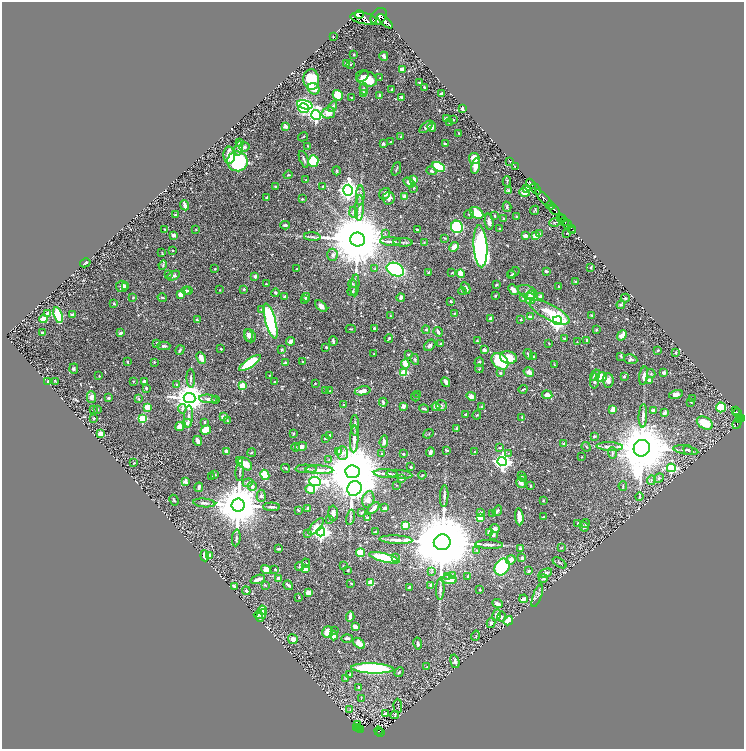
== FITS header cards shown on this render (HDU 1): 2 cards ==
NAXIS1  =                 1484
NAXIS2  =                 1494

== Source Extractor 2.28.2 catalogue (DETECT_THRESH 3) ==
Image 1484 x 1494 px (HDU 1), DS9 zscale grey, zoomed out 1/2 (1 PNG px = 2 x 2 image px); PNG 746 x 751 px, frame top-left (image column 1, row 1494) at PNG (2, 2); each listed source drawn as its Kron ellipse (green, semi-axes under 4 px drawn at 4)
Background 0.695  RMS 0.011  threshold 0.0325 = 3 sigma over >= 5 px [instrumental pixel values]
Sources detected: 684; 36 cannot appear on this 1/2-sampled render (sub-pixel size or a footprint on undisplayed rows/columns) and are neither listed nor drawn; of the other 648, the 500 brightest by FLUX_AUTO listed and drawn (148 fainter detections omitted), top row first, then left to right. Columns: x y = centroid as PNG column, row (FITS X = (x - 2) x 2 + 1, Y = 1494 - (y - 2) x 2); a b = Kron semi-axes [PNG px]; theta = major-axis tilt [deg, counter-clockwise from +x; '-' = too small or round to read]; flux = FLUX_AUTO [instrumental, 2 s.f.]
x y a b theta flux
359 14 4 2 - 13000
379 16 9 7 52 2700
364 18 13 5 -10 1800
385 21 9 4 -42 1500
333 37 2 2 - 1.7
354 54 2 2 - 1.5
384 56 4 2 - 6.5
347 64 3 2 - 9.5
350 65 3 3 - 2.2
402 69 4 2 - 7.9
363 77 7 3 39 9.4
380 78 3 3 - 1.7
311 79 10 8 -86 75
367 79 11 7 -25 46
420 83 3 2 - 1.9
425 87 3 2 - 2.7
314 89 6 5 - 18
364 89 6 3 -87 3.3
392 89 3 2 - 3.1
364 93 4 3 - 20
441 93 3 2 - 3.1
338 95 5 4 - 37
380 95 3 2 - 5.7
352 97 2 2 - 2.8
402 97 3 3 - 5.9
305 105 8 4 -16 360
333 107 6 3 57 5.6
304 108 5 4 - 140
462 109 3 2 - 4.2
328 113 7 5 13 21
316 115 5 4 - 560
446 119 3 2 - 6.8
453 119 2 2 - 2.4
450 123 3 2 - 3.9
286 126 3 3 - 10
426 127 8 4 41 4.8
432 127 5 4 - 8.5
459 133 2 2 - 1.4
303 137 5 2 - 1.5
401 137 3 2 - 2.2
391 141 4 2 - 1.4
240 143 4 3 - 11
383 144 3 2 - 6.1
445 144 4 2 - 4.4
308 146 2 2 - 2
244 147 5 4 - 4.2
238 148 7 4 77 9.4
229 155 8 5 -88 32
304 159 8 2 -70 4.3
474 159 6 5 - 34
237 161 10 10 - 270
313 161 6 5 - 100
510 162 4 3 - 1.4
476 166 8 4 77 17
516 166 2 1 - 10
439 167 7 4 -28 100
396 169 7 2 68 2.6
337 171 4 3 - 2.4
432 171 5 4 - 4
288 175 4 3 - 1.8
306 180 3 3 - 1.7
414 180 3 3 - 27
507 181 5 2 - 1.7
409 183 6 4 -35 8.3
531 184 5 2 - 630
323 186 2 2 - 2.5
275 187 2 2 - 2.1
414 188 4 3 - 1.9
527 189 4 3 - 11
536 189 6 2 -46 540
348 190 5 4 - 1100
509 191 4 3 - 4.3
524 192 5 3 - 21
385 194 6 5 - 9.4
360 195 10 4 88 6.2
267 197 4 3 - 3
405 197 4 3 - 14
389 198 6 5 - 8.9
544 198 11 2 -47 530
302 199 4 3 - 3.1
185 205 5 3 - 9.5
550 205 4 1 - 220
507 207 5 3 - 3.7
360 208 13 3 87 10
535 210 5 2 - 1.5
554 210 6 2 -41 710
354 212 6 4 -86 4
476 213 7 5 -34 55
469 214 5 3 - 2.6
176 215 3 2 - 4.1
495 216 3 2 - 1.4
516 216 4 2 - 1.4
561 217 3 2 - 350
504 219 3 2 - 2.9
563 219 2 1 - 180
565 221 2 1 - 62
489 222 8 3 -82 11
555 222 5 2 - 2.2
285 225 5 3 - 4.2
568 225 4 1 - 61
457 227 6 6 - 200
500 228 2 2 - 3.3
571 228 2 1 - 35
165 229 2 2 - 1.5
417 229 2 2 - 2.9
196 230 3 3 - 1.7
573 230 2 1 - 12
540 233 4 3 - 1.6
567 233 2 2 - 1.7
385 234 3 3 - 1.5
173 235 4 3 - 7.1
535 235 3 2 - 37
525 236 4 3 - 11
312 237 8 3 -3 4.1
445 238 3 3 - 1.6
358 239 7 7 - 25000
391 241 10 3 -4 8.2
403 242 10 2 -1 3.7
424 242 4 2 - 1.5
480 246 21 7 -86 530
454 247 5 4 - 12
173 250 3 2 - 1.7
162 252 4 2 - 1.6
332 255 6 5 - 5.4
85 263 5 2 - 2.8
163 265 4 3 - 2.2
591 267 3 2 - 1.9
215 269 3 2 - 1.5
296 269 4 2 - 1.4
375 269 4 3 - 1.7
395 270 9 6 -24 230
546 271 3 2 - 7
428 272 3 2 - 1.8
514 272 6 2 35 2.1
452 273 3 2 - 1.6
169 274 4 2 - 1.5
461 274 4 3 - 25
511 275 4 2 - 1.5
173 276 7 3 25 5.1
255 276 4 3 - 4.5
575 282 3 3 - 2.2
266 284 3 2 - 2.1
352 284 4 3 - 2.2
355 285 11 3 85 4.9
496 285 3 2 - 2.4
122 286 6 5 - 7.5
125 287 4 3 - 2.4
559 287 2 2 - 2.6
466 288 6 3 -63 6.1
244 289 2 2 - 3.2
188 290 3 2 - 2
220 290 3 2 - 1.4
513 290 6 3 -50 10
186 291 4 3 - 6
352 291 5 3 - 3.5
462 291 4 3 - 3.2
527 292 10 6 -23 12
275 293 4 3 - 2.7
180 294 4 3 - 17
531 295 4 3 - 5.5
495 296 3 3 - 1.9
162 297 5 3 - 2.4
285 297 3 2 - 7.4
306 297 4 3 - 7.3
401 297 4 3 - 7.7
540 297 3 3 - 7.8
133 298 3 3 - 1.9
523 298 4 4 - 3.6
530 298 5 5 - 34
625 298 4 4 - 3.1
305 300 3 2 - 1.7
451 301 3 2 - 4.3
114 303 2 2 - 7.3
621 305 4 4 - 3.2
321 306 7 4 -41 9.7
262 309 3 3 - 2.4
550 312 22 7 -27 59
48 313 4 3 - 7.8
455 313 3 2 - 1.3
58 315 8 4 -74 130
72 315 3 3 - 5.6
591 315 3 3 - 1.6
390 316 3 2 - 2
531 317 3 3 - 14
490 318 3 2 - 4.3
43 319 4 4 - 17
197 320 4 2 - 3
521 320 2 2 - 4.3
271 321 18 5 -74 240
557 321 4 4 - 1000
351 329 5 2 - 1.6
374 329 4 3 - 3.2
426 330 4 3 - 3.8
597 330 4 3 - 1.8
438 332 5 3 - 5.5
43 333 3 3 - 5.6
120 333 3 3 - 5.7
248 335 6 3 -82 7.2
622 335 5 3 - 18
250 336 7 5 -69 9.8
389 338 4 2 - 2.5
565 339 3 2 - 3.8
587 340 3 2 - 6.8
290 341 4 3 - 11
333 341 4 3 - 5
477 341 2 2 - 2.2
577 342 2 2 - 1.3
157 343 2 2 - 5.7
441 343 3 2 - 1.7
549 343 3 2 - 1.4
430 345 6 4 45 4.5
164 346 6 4 1 4.4
326 347 2 2 - 4.2
221 349 3 2 - 2.5
282 349 3 2 - 2.8
180 350 5 2 - 2.3
484 350 3 3 - 6
658 351 3 2 - 3.1
675 353 2 2 - 1.7
374 354 2 2 - 2.1
528 354 5 3 - 4.1
408 355 3 2 - 2.6
534 356 3 2 - 2.5
621 356 4 2 - 2.3
201 358 6 3 -64 16
508 358 8 6 -13 34
415 359 5 4 - 3.2
631 359 7 5 -9 4.3
500 361 9 7 -43 100
127 362 3 2 - 2.6
154 362 3 2 - 1.6
303 362 3 3 - 2.5
479 362 5 3 - 5.2
250 363 12 4 35 110
286 363 4 3 - 6.4
405 364 4 3 - 24
554 365 3 2 - 1.4
74 369 5 4 - 4.8
479 369 4 2 - 1.7
529 372 5 4 - 13
404 373 3 3 - 98
500 373 2 2 - 6.4
663 373 3 3 - 5.3
651 374 4 3 - 2.2
269 375 2 2 - 1.3
595 375 6 4 59 5.9
99 376 3 2 - 1.5
624 376 3 2 - 2.5
644 376 9 3 81 10
601 377 6 4 13 67
191 378 9 3 -88 4.7
608 380 7 5 -88 10
649 380 3 3 - 9.8
55 381 4 3 - 1.8
133 381 3 3 - 1.3
144 381 2 2 - 7.9
274 381 2 2 - 1.7
594 381 7 3 88 7.3
48 382 3 2 - 3.3
446 382 5 3 - 7
315 383 2 2 - 1.9
177 385 4 3 - 3
242 386 3 3 - 59
146 388 3 2 - 2.9
523 389 4 2 - 2.2
326 391 3 2 - 3.8
330 391 3 2 - 1.7
363 391 8 4 12 12
676 394 7 3 15 10
418 395 3 2 - 1.5
547 395 5 3 - 13
471 396 5 4 - 9.4
91 397 6 4 -89 10
415 397 4 3 - 1.7
108 398 3 3 - 2.9
190 398 6 5 - 4000
139 399 4 3 - 2
208 399 9 3 -5 5
692 399 3 3 - 1.8
215 400 3 2 - 3.1
383 402 4 3 - 4.1
691 402 4 2 - 1.3
344 405 2 2 - 2.5
441 405 5 5 - 4.3
481 406 3 2 - 1.8
147 407 4 3 - 27
403 407 3 2 - 19
436 407 4 3 - 13
721 407 5 5 - 65
98 409 3 2 - 1.7
182 409 4 3 - 3.5
424 409 5 2 - 2.7
93 410 2 2 - 1.4
613 410 4 3 - 15
653 411 3 2 - 12
736 411 2 2 - 62
737 412 2 1 - 30
665 413 3 2 - 13
466 415 3 2 - 1.3
477 415 4 3 - 1.8
643 416 12 3 87 7.3
188 417 11 3 87 6.4
223 417 2 2 - 27
522 417 2 2 - 3
94 418 2 2 - 3.7
143 418 3 3 - 120
742 419 4 2 - 300
227 420 4 3 - 1.8
739 420 3 1 - 49
204 422 3 2 - 1.8
187 423 4 4 - 7.2
705 423 8 6 -28 47
737 423 6 3 71 150
355 425 10 3 -89 4.4
180 427 4 3 - 18
456 428 2 2 - 2
206 430 5 4 - 50
294 433 3 2 - 1.8
100 434 4 3 - 10
428 434 5 2 - 1.4
330 435 4 2 - 1.7
594 436 4 3 - 2.9
325 438 2 2 - 5.1
354 439 13 3 88 9.6
197 441 5 3 - 8.5
384 441 6 3 84 6.6
564 444 3 3 - 3.9
610 446 13 3 -3 9.5
295 447 4 3 - 2.3
301 447 6 3 18 10
586 447 5 2 - 1.5
500 448 3 2 - 2.3
642 448 8 8 - 20000
447 450 3 2 - 2.1
686 450 13 3 -9 4.7
688 450 5 3 - 2.2
226 451 2 2 - 15
338 451 3 3 - 6.8
430 452 5 3 - 8
474 452 2 2 - 2.3
251 453 4 3 - 2
342 453 7 5 -89 8.5
382 453 3 2 - 1.6
508 453 3 3 - 2.1
612 453 6 3 -87 3.1
403 454 3 3 - 2.8
582 457 2 2 - 1.4
329 459 3 2 - 1.4
239 460 3 3 - 1.6
502 461 4 4 - 800
134 463 3 2 - 1.9
245 464 8 5 -37 22
411 467 2 2 - 9
286 468 4 3 - 2.5
671 468 4 3 - 170
306 469 10 3 -1 4.5
319 470 14 4 -2 13
240 472 9 2 86 3.3
353 472 7 6 - 27000
386 474 12 3 -3 9.7
399 474 13 3 -6 5.7
215 475 3 2 - 2.1
265 475 5 3 - 39
422 475 4 3 - 2
522 475 4 3 - 2.6
212 477 2 2 - 1.6
401 478 3 2 - 9.8
659 478 5 4 - 4.4
524 479 4 3 - 1.8
651 480 5 4 - 3.2
185 481 2 2 - 35
315 482 6 4 -5 570
248 483 5 4 - 4.5
521 483 5 4 - 8.8
397 485 2 1 - 1.4
531 485 3 2 - 2.3
252 486 4 4 - 6.9
623 486 5 2 - 2.1
199 487 5 2 - 6.6
354 488 8 6 54 730
310 489 5 4 - 23
261 496 6 4 -86 4.9
444 496 11 3 87 4.9
639 497 4 2 - 1.9
368 499 8 6 72 11
174 500 5 2 - 2.1
543 500 3 3 - 1.9
204 503 11 3 -5 4.8
238 505 6 6 - 12000
271 507 8 2 -1 3.6
308 508 2 2 - 8.9
373 508 7 3 43 14
385 508 3 2 - 7.9
298 510 4 2 - 2.8
497 511 5 3 - 5.3
333 513 7 5 -89 9.6
362 513 3 3 - 1.7
481 513 4 3 - 4.2
493 514 3 2 - 2.5
350 517 8 3 79 3.2
367 517 3 2 - 2.4
519 517 8 3 -84 28
543 517 3 3 - 1.5
480 518 3 3 - 30
330 519 4 3 - 2.1
578 523 2 2 - 4.6
585 523 4 3 - 2.2
405 525 4 3 - 33
316 527 10 4 48 21
584 527 5 3 - 6
495 529 5 4 - 10
321 532 4 4 - 790
376 532 3 2 - 5.9
489 532 3 3 - 13
307 534 3 3 - 1.3
494 535 3 3 - 5.1
236 538 8 3 84 3.9
396 540 16 3 -3 8.9
442 542 8 7 - 38000
489 545 14 3 -2 7.3
561 548 3 3 - 1.4
279 549 4 2 - 3.6
520 549 4 3 - 3.6
477 550 3 3 - 1.4
361 553 4 4 - 52
210 555 2 2 - 25
205 556 5 3 - 26
384 558 15 4 -14 140
395 558 3 3 - 5.1
522 558 2 2 - 16
511 560 5 4 - 14
306 563 5 3 - 2.2
559 563 8 3 -33 2.9
343 566 3 2 - 1.7
299 567 4 3 - 2.5
502 567 9 7 57 190
306 568 3 3 - 29
266 569 5 4 - 20
275 569 2 2 - 2.6
348 570 3 2 - 2.4
529 571 3 3 - 3.4
432 572 3 2 - 1.4
545 573 7 4 19 8.3
452 576 2 2 - 16
468 576 3 3 - 3.5
448 577 3 3 - 6.8
279 578 3 3 - 8
258 579 7 2 19 14
543 579 4 4 - 4.5
449 580 8 3 -4 24
351 583 4 2 - 1.3
371 583 3 3 - 66
265 585 3 2 - 1.3
288 585 5 2 - 6.5
431 585 3 2 - 6.2
234 586 3 2 - 3.8
409 587 2 2 - 3.4
440 589 11 3 89 5.9
480 590 3 2 - 2.1
246 591 4 3 - 3.2
309 593 4 3 - 22
537 596 12 3 70 6.8
299 597 2 2 - 2.2
524 599 4 3 - 13
497 604 5 3 - 10
262 610 4 3 - 27
258 615 4 2 - 2.6
261 615 7 4 61 13
497 615 6 4 74 11
350 617 5 2 - 11
502 617 5 4 - 3.5
508 621 5 4 - 33
491 623 5 3 - 4
355 626 4 3 - 14
334 631 3 3 - 1.5
327 632 6 5 - 26
334 635 5 3 - 15
476 636 5 2 - 1.3
347 638 6 3 2 4.9
293 639 5 5 - 13
359 643 7 4 -39 20
418 643 6 3 -79 5.5
455 661 7 4 -74 5.4
427 667 4 3 - 1.8
372 668 21 5 -2 290
399 672 5 3 - 2.4
350 674 3 3 - 2
346 679 4 2 - 1.6
359 687 3 3 - 6.1
361 699 4 2 - 1.4
398 706 7 2 -89 1.8
350 709 3 3 - 1.4
385 714 3 2 - 2.7
395 715 4 2 - 2.4
358 725 3 3 - 4.5
357 727 2 1 - 17
359 729 2 2 - 21
361 729 2 1 - 45
379 731 4 2 - 110
381 732 2 1 - 28
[148 fainter detections neither listed nor drawn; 36 sub-pixel or undisplayed-footprint detections neither listed nor drawn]